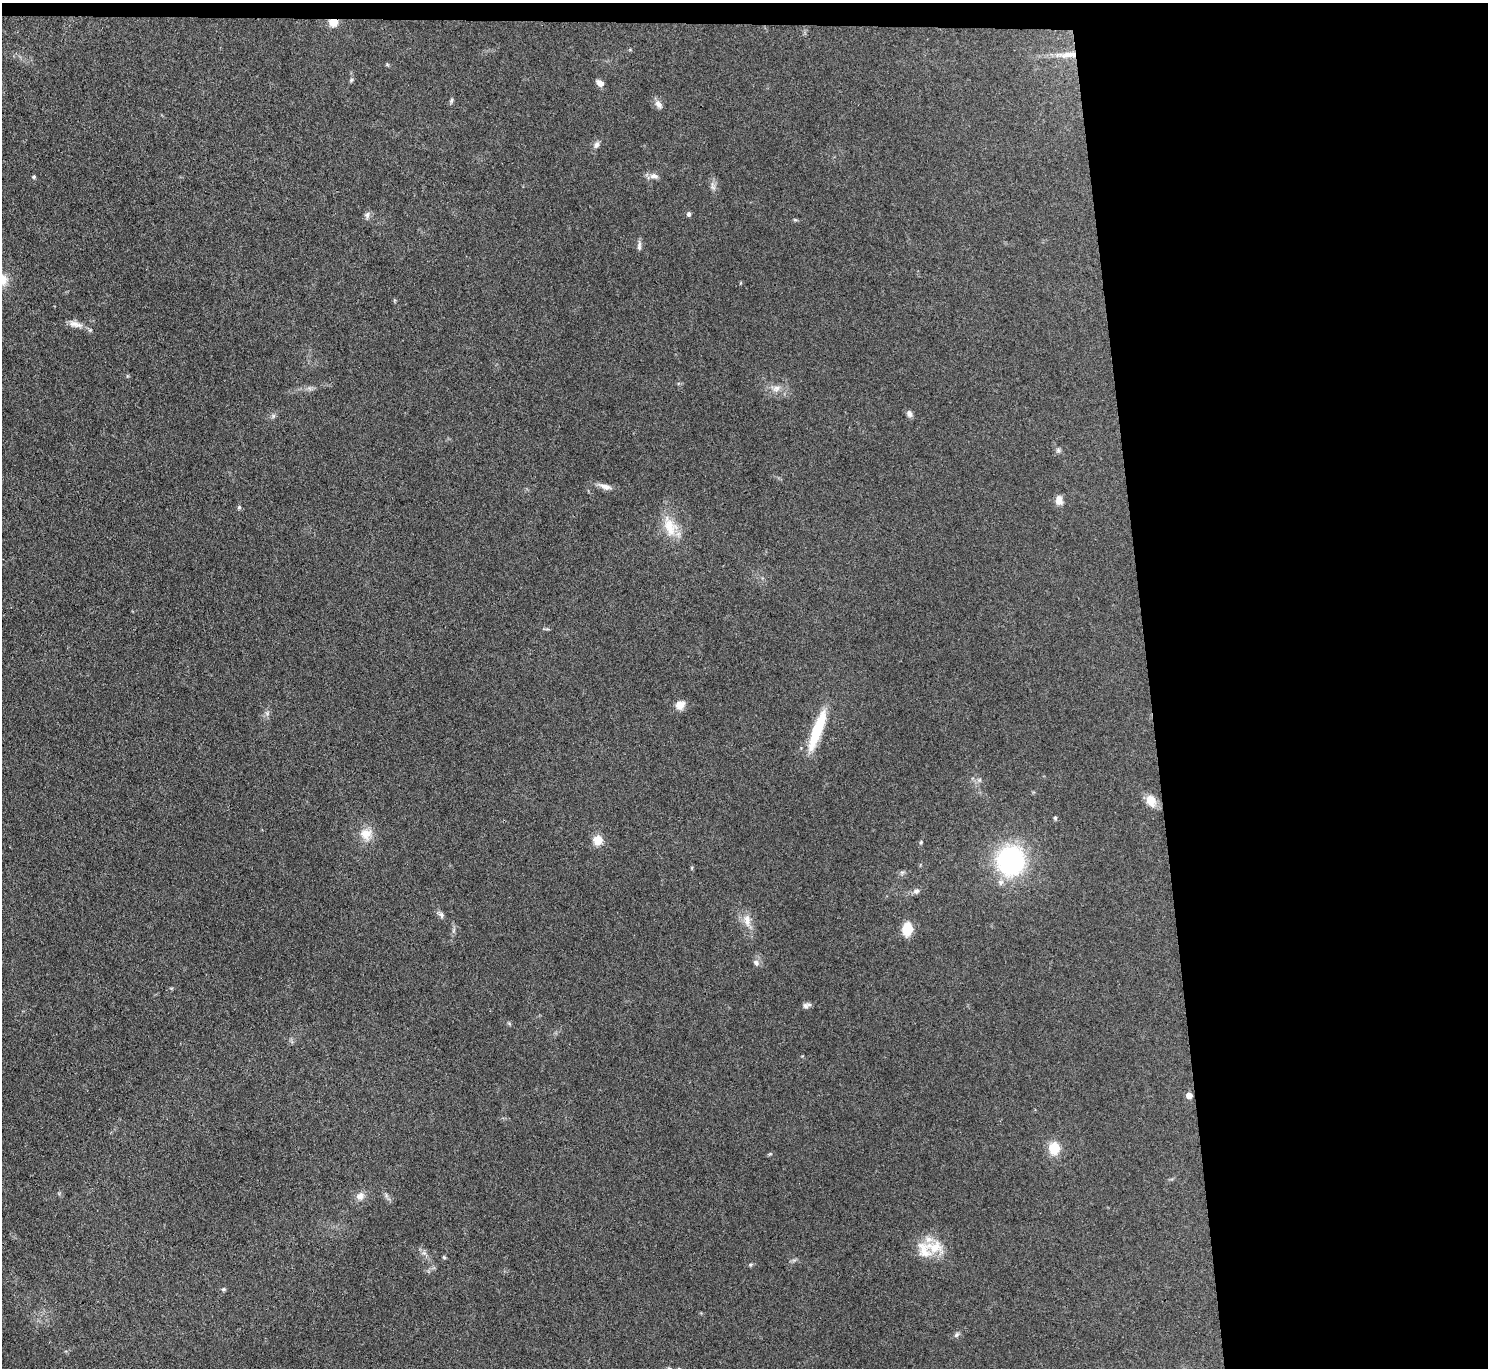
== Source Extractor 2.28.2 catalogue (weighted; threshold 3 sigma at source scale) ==
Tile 3 of 3 x 3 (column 3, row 1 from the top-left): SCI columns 2973-4458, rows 2857-4222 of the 4458 x 4433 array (HDU 1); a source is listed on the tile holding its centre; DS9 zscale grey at full resolution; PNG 1490 x 1370 px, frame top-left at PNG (2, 3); no overlay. Shown black and unused: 24% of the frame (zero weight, under 3 of 4 exposures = <1% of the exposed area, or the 3 px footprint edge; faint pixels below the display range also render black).
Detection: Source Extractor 2.28.2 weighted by HDU 2 'WHT'; one run over the whole footprint, this tile lists its part. Background 0.0958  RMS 0.0066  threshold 0.0298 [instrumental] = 3 sigma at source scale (4.5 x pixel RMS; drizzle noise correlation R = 1.50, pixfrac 1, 0.05/0.05 arcsec/px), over >= 5 px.
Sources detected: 49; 1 inside a brighter listed object's ellipse — not listed separately; the other 48 listed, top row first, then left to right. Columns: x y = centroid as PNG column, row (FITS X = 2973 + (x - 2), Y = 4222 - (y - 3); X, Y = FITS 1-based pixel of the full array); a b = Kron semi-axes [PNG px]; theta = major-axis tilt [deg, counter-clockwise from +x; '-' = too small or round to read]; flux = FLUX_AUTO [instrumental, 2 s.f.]
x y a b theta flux
333 22 8 7 - 9.9
1067 55 34 8 2 11
387 64 5 5 - 0.78
351 80 6 5 - 1.1
600 83 6 5 - 5.5
451 101 8 5 70 1.2
658 104 12 7 -51 3.3
596 145 9 7 61 2.5
654 176 13 7 -2 3.3
34 177 4 4 - 1.2
713 186 13 6 -77 2.9
689 214 5 4 - 1.8
367 215 9 7 73 2.2
795 220 6 4 -19 0.8
639 246 13 5 88 2.1
76 324 20 8 -15 5.3
776 388 11 8 24 4
909 414 9 7 -63 2.4
273 416 6 5 - 1.3
1058 450 6 6 - 1.4
605 486 19 7 -15 4.3
1059 500 11 8 -79 5
239 507 5 5 - 1
670 526 31 17 -70 17
680 705 11 10 - 5.6
817 730 51 11 70 29
979 780 6 5 - 1.3
1151 801 16 11 -63 7.8
1055 818 5 4 - 1
366 834 16 15 - 9.8
598 840 6 5 - 27
921 842 5 4 - 0.72
1011 861 23 21 82 120
902 872 7 4 18 1.2
916 891 9 7 25 2.2
441 915 10 6 -58 2.1
747 920 18 10 -85 7
907 929 11 9 84 17
756 963 9 7 -51 2.5
805 1006 8 7 - 2.1
1189 1095 5 5 - 6.2
1054 1148 12 10 -84 15
360 1196 12 10 43 4.3
934 1247 28 19 -10 17
444 1257 5 4 - 0.87
750 1265 6 4 19 0.88
223 1289 6 5 - 0.98
956 1335 8 5 49 1.5
Overlapping masked pixels (flux is a lower limit): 2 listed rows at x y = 333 22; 1067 55